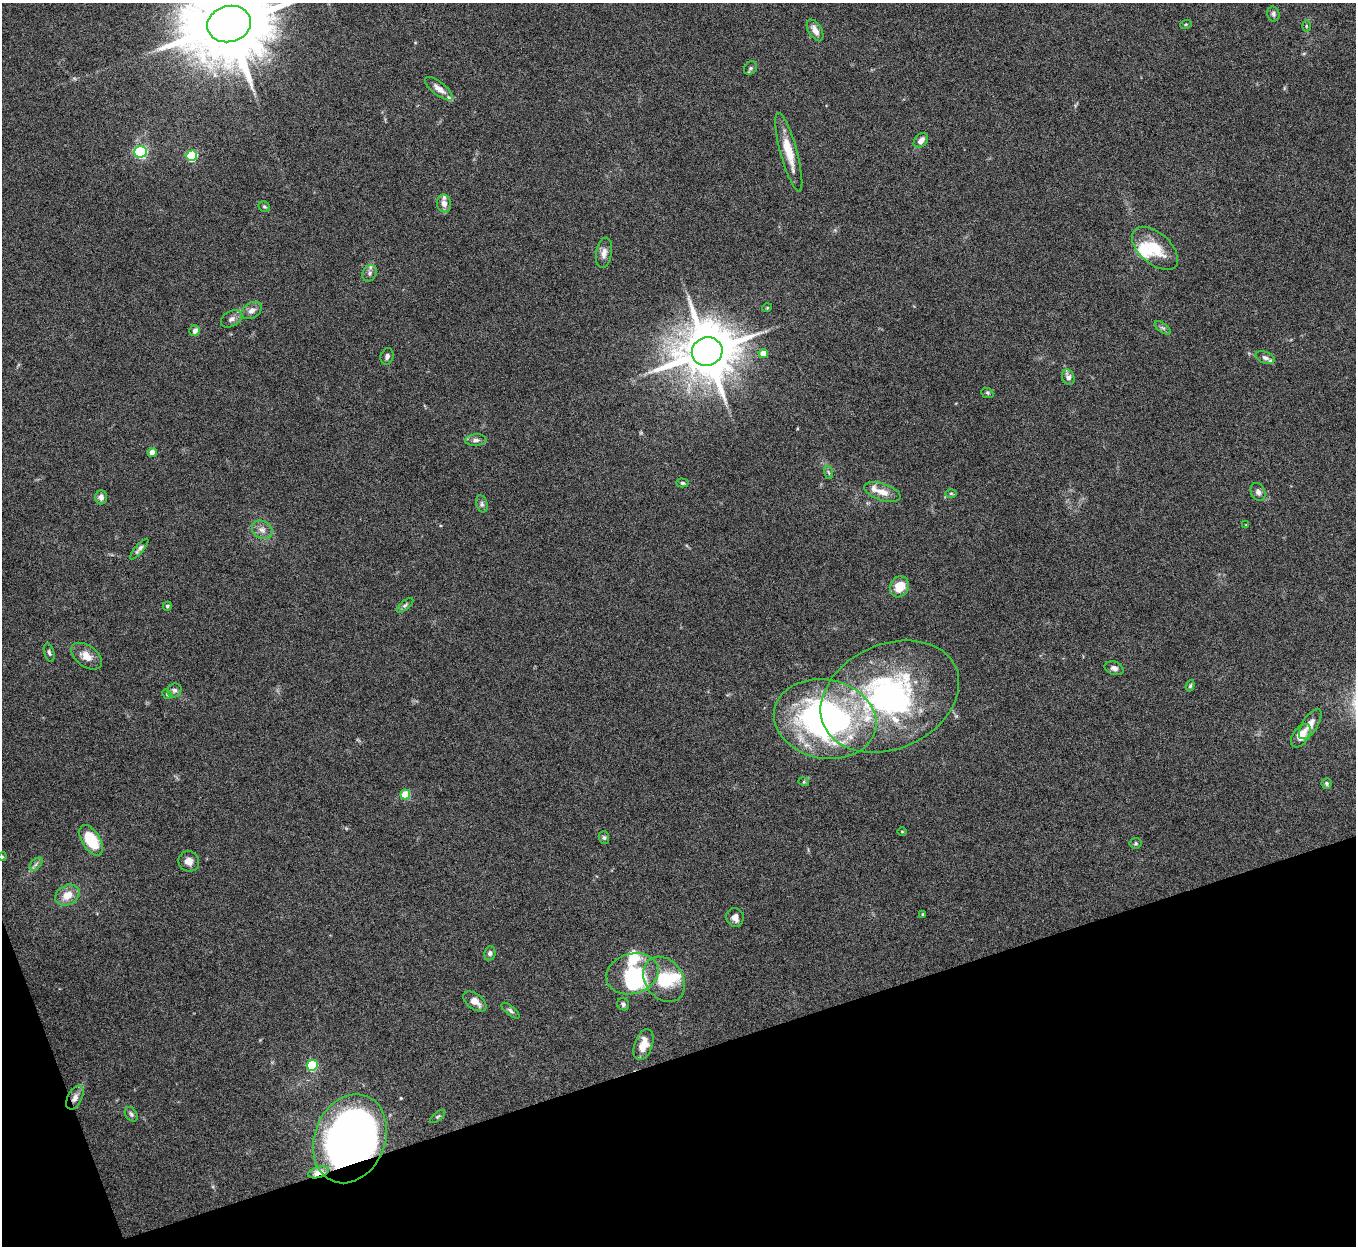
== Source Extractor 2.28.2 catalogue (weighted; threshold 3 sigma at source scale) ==
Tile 14 of 4 x 4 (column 2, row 4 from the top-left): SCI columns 1357-2710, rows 153-1396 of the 5420 x 5405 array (HDU 1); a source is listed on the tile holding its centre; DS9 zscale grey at full resolution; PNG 1358 x 1248 px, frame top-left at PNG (2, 3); each listed source drawn as its Kron ellipse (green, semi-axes under 4 px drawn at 4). Shown black and unused: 17% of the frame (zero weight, under 5 of 10 exposures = <1% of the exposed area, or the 3 px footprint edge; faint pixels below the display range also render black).
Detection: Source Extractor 2.28.2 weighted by HDU 2 'WHT'; one run over the whole footprint, this tile lists its part. Background 0.157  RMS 0.0059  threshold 0.024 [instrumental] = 3 sigma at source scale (4.09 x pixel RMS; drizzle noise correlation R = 1.36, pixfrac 0.8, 0.05/0.05 arcsec/px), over >= 5 px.
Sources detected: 89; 4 inside a brighter object's white glare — neither listed nor drawn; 7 inside a brighter listed object's ellipse — not listed separately; the other 78 listed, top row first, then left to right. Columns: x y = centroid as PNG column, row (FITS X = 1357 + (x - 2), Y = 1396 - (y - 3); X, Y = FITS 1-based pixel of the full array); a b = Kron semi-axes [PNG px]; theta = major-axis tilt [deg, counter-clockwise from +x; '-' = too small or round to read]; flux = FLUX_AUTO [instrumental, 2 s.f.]
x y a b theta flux
1273 14 7 6 - 1.3
229 24 22 18 14 8700
1186 24 6 3 18 0.55
1306 26 5 3 - 0.61
815 30 12 6 -59 3.5
750 68 7 6 - 1.1
439 89 17 6 -38 4
921 141 8 6 47 3.8
141 152 6 5 - 85
789 152 40 8 -75 13
192 156 5 5 - 44
444 203 9 7 -79 4.2
264 207 6 5 - 0.95
1155 248 27 15 -41 16
604 253 15 8 80 3.4
369 273 8 7 - 1.8
767 308 5 3 - 0.49
252 310 11 7 32 3.1
231 319 11 7 30 2.4
1163 328 9 4 -35 1.2
195 331 5 5 - 2.8
707 352 15 14 - 3600
763 353 5 4 - 8
387 356 8 6 71 1.8
1265 358 10 5 -21 1.7
1068 377 8 6 -69 2.7
987 393 6 5 - 0.78
476 440 11 5 4 2.1
152 453 4 4 - 6.4
828 472 7 4 -70 1
682 483 6 4 -3 1
882 492 19 8 -17 5.9
1258 492 9 7 -64 2.2
951 493 6 4 -1 0.69
101 497 7 6 - 2.5
482 504 9 5 -73 1.4
1246 525 4 3 - 0.44
262 530 11 8 -30 3.4
139 549 13 4 50 1.8
899 587 11 9 64 9.3
405 605 10 4 39 1.2
167 606 4 4 - 0.82
49 653 9 5 -74 1.3
86 656 17 10 -36 5.9
1114 668 10 6 -19 2
1190 686 6 4 71 0.81
174 690 7 7 - 1.7
167 694 5 4 - 0.65
890 697 72 52 24 150
825 719 52 39 -11 190
1310 724 17 7 57 4.6
1301 736 13 8 56 6.7
804 782 5 3 - 0.56
1327 783 5 5 - 0.97
405 794 5 5 - 14
902 831 4 3 - 0.46
604 837 6 5 - 1
91 840 17 9 -58 21
1136 843 6 5 - 0.84
2 857 4 3 - 0.5
189 861 10 10 - 3.9
36 864 8 4 45 1.5
67 895 13 10 31 7.2
923 914 4 3 - 0.59
735 917 9 8 - 3.4
490 953 7 5 83 1.4
632 974 26 20 17 30
664 979 24 19 -55 20
475 1001 13 7 -37 4.7
623 1004 6 5 - 1.4
510 1011 11 4 -39 1.3
643 1045 16 9 70 8.1
312 1065 5 5 - 47
75 1098 13 7 63 3.3
131 1114 8 5 -54 1.3
438 1117 9 4 39 1
350 1139 46 35 68 430
318 1172 11 5 16 4.2
Overlapping masked pixels (flux is a lower limit): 3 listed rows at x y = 75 1098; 350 1139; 318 1172
Isophote crosses this tile's border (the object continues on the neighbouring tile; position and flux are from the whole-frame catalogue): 2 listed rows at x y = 229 24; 2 857